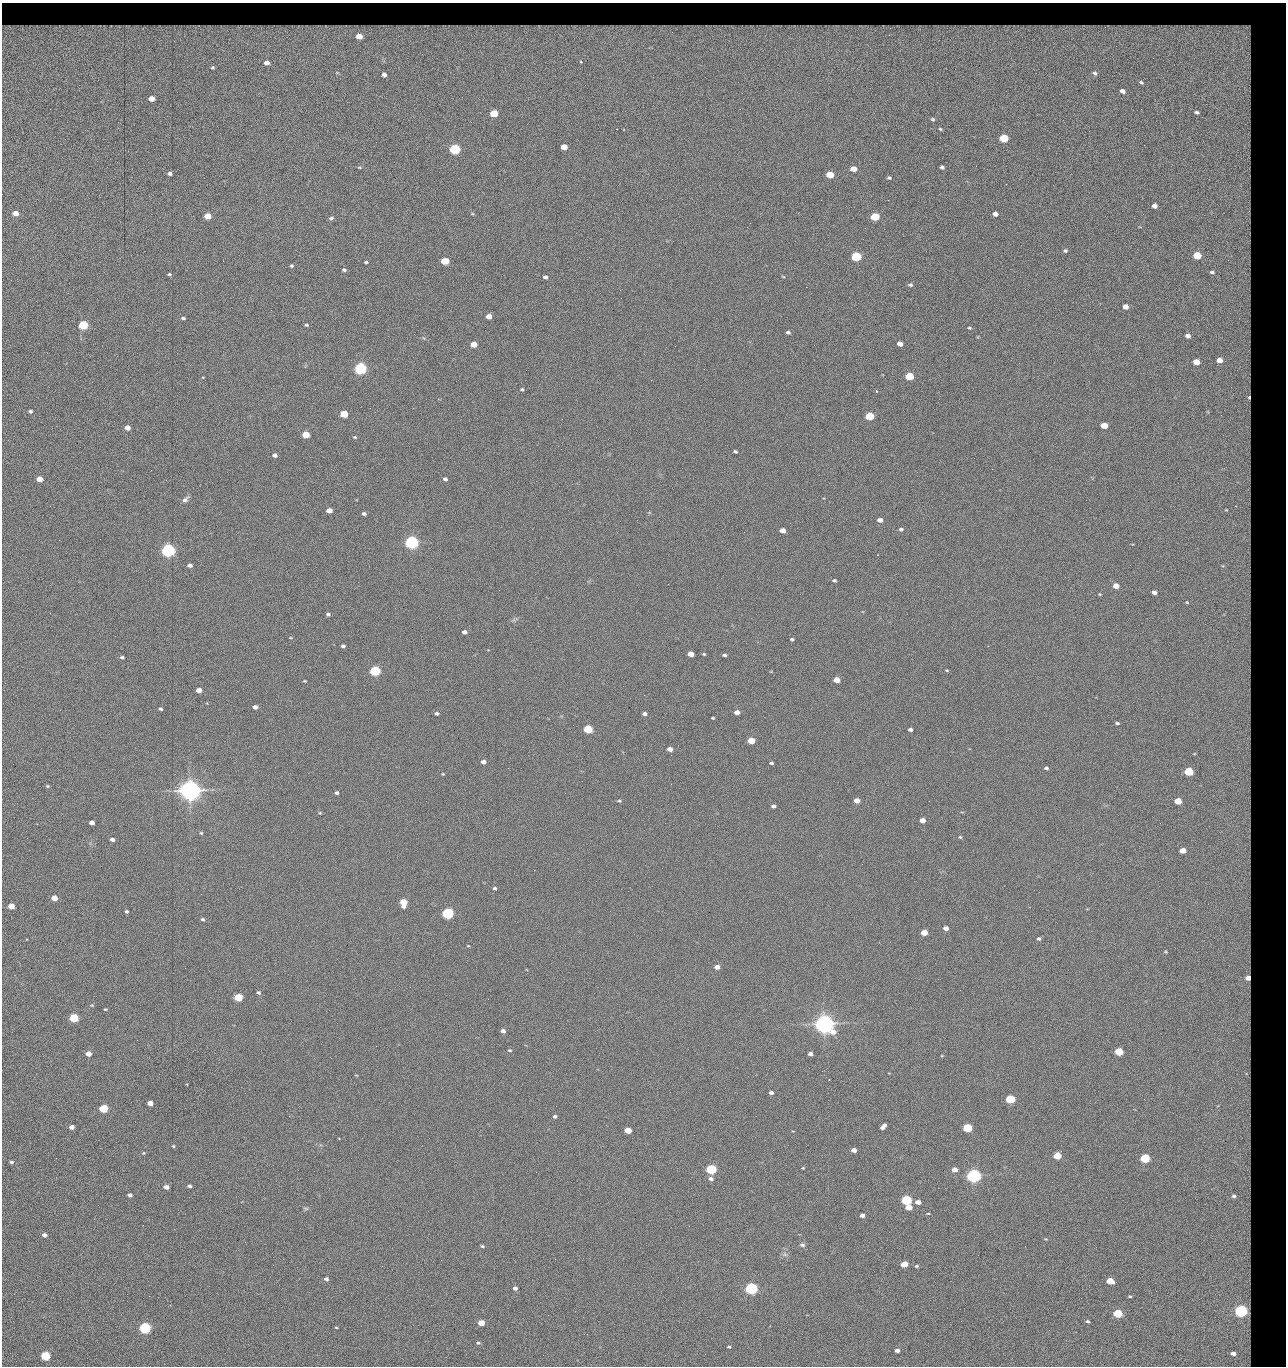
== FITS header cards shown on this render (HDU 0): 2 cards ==
NAXIS1  =                 1284 / length of data axis 1
NAXIS2  =                 1364 / length of data axis 2

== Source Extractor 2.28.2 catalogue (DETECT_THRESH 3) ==
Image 1284 x 1364 px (HDU 0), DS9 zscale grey, 1 PNG px = 1 image px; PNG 1288 x 1368 px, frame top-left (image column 1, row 1364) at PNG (2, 3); no overlay
Background 148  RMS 15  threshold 44.2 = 3 sigma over >= 5 px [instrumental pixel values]
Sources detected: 287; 1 with non-positive FLUX_AUTO (blend fragments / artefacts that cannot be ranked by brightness) is not listed; the other 286 listed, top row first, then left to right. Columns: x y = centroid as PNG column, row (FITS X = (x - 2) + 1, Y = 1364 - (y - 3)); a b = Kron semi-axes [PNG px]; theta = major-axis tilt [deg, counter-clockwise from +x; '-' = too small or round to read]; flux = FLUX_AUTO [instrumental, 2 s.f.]
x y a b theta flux
777 26 12 3 5 3.3e+03
898 26 9 3 -4 1.9e+03
9 27 10 4 -4 3.6e+03
37 27 5 3 - 1.4e+03
71 27 10 5 14 3.3e+03
92 27 11 4 -17 1.8e+03
111 27 5 4 - 1.3e+03
128 27 8 3 -17 2.8e+03
249 27 13 3 0 4.3e+03
340 27 20 4 3 5.8e+03
385 27 11 4 -18 2.6e+03
404 27 7 3 7 2.3e+03
426 27 7 3 -12 1.9e+03
444 27 10 5 -34 9.3e+02
470 27 10 4 1 4.1e+03
491 27 7 4 -24 2.3e+03
564 27 4 2 - 9.8e+02
574 27 6 4 -10 2.2e+03
692 27 8 5 61 2.0e+02
708 27 7 4 -34 1.4e+03
729 27 16 3 -5 4.9e+03
751 27 8 4 -49 7.5e+02
810 27 9 4 3 3.9e+03
862 27 15 5 3 6.2e+03
979 27 13 4 2 3.8e+03
1015 27 8 4 3 2.8e+03
1110 27 15 3 -3 6.0e+03
55 28 5 4 - 2.2e+03
118 28 6 5 - 1.9e+03
144 28 7 5 22 3.1e+03
159 28 12 4 -3 5.2e+03
222 28 6 4 -40 2.2e+03
285 28 20 6 6 7.7e+03
526 28 9 6 -31 3.1e+03
538 28 11 6 -4 4.7e+03
607 28 17 5 6 8.0e+03
662 28 14 6 7 4.6e+03
835 28 8 5 -6 3.7e+03
919 28 8 5 6 3.9e+03
937 28 7 6 - 2.0e+03
962 28 11 4 32 2.9e+03
1006 28 7 6 - 2.9e+03
1028 28 6 4 79 1.7e+03
1067 28 22 6 2 9.7e+03
359 36 12 8 -72 2.2e+04
1224 52 84 57 -41 3.3e+05
1153 58 3 2 - 7.8e+02
581 62 3 3 - 1.3e+03
266 63 5 4 - 4.6e+03
212 67 3 2 - 8.5e+02
1095 73 4 2 - 1.1e+03
384 75 4 3 - 2.3e+03
1141 82 3 2 - 1.0e+03
1122 91 5 3 - 3.7e+03
151 99 5 4 - 1.3e+04
1197 112 6 4 -15 2.1e+03
494 113 5 4 - 4.2e+04
933 119 5 4 - 1.5e+03
940 129 4 3 - 1.3e+03
1004 138 5 5 - 6.2e+04
1144 145 2 2 - 7.3e+02
564 147 5 4 - 1.5e+04
455 149 6 5 - 1.6e+05
359 167 6 3 7 1.0e+03
942 167 4 4 - 2.1e+03
853 169 5 4 - 1.2e+04
170 174 5 4 - 2.4e+03
830 175 5 4 - 2.8e+04
889 178 4 3 - 1.4e+03
1006 184 2 2 - 1.3e+03
821 200 2 2 - 1.5e+03
888 200 2 2 - 1.2e+04
1154 206 5 4 - 6.4e+03
15 213 5 4 - 1.0e+04
472 214 5 3 - 8.4e+02
995 214 5 4 - 5.5e+03
207 216 5 4 - 2.0e+04
875 217 5 4 - 5.3e+04
331 218 6 5 - 2.0e+03
1065 251 5 4 - 1.7e+03
1197 255 5 4 - 4.3e+04
856 256 5 5 - 1.0e+05
1228 260 3 3 - 7.4e+02
445 261 5 4 - 4.1e+04
366 262 3 3 - 1.3e+03
291 266 4 4 - 1.5e+03
344 270 5 4 - 1.7e+03
1212 272 6 5 - 2.3e+03
169 274 4 3 - 1.4e+03
783 276 5 3 - 8.6e+02
545 277 4 4 - 2.7e+03
910 285 5 4 - 1.8e+03
806 287 2 2 - 1.8e+04
1125 307 5 4 - 7.8e+03
489 316 5 4 - 9.5e+03
183 318 5 3 - 1.8e+03
83 325 5 5 - 1.0e+05
306 325 5 4 - 1.4e+03
969 328 4 3 - 1.2e+03
788 332 4 3 - 2.1e+03
1188 336 5 4 - 4.2e+03
474 344 5 4 - 1.6e+04
900 344 5 4 - 7.7e+03
675 346 2 2 - 2.1e+03
1220 360 5 4 - 1.1e+04
1196 362 5 4 - 1.7e+04
361 369 5 5 - 3.0e+05
909 376 5 4 - 5.9e+04
202 377 3 3 - 4.1e+03
315 389 2 2 - 1.6e+03
522 389 4 3 - 1.3e+03
876 391 4 3 - 1.0e+03
1249 397 4 3 - 1.4e+03
30 411 4 3 - 1.8e+03
344 414 5 4 - 3.7e+04
1221 415 3 2 - 1.1e+03
870 416 5 4 - 6.1e+04
1104 426 5 4 - 1.9e+04
127 428 5 4 - 8.3e+03
306 435 5 4 - 2.9e+04
355 437 5 4 - 1.3e+03
735 451 4 3 - 1.5e+03
275 455 5 4 - 3.8e+03
974 458 2 2 - 2.1e+03
151 470 2 2 - 1.7e+03
39 479 5 4 - 1.2e+04
445 479 5 4 - 2.5e+03
185 499 11 6 45 3.2e+03
50 506 2 2 - 6.7e+02
329 510 5 4 - 1.0e+04
1226 510 4 4 - 1.0e+03
364 514 4 3 - 2.4e+03
880 520 5 4 - 5.7e+03
901 529 5 4 - 1.9e+03
783 530 5 4 - 8.9e+03
412 542 5 5 - 5.1e+05
168 550 5 5 - 5.4e+05
878 555 2 2 - 5.6e+02
190 565 5 4 - 4.0e+03
834 580 5 3 - 1.7e+03
1116 586 5 4 - 1.4e+04
1154 592 4 4 - 4.0e+03
1100 594 3 3 - 9.2e+02
1187 602 4 4 - 8.8e+02
328 614 4 4 - 2.0e+03
464 632 4 4 - 4.2e+03
792 639 4 3 - 1.7e+03
343 646 4 3 - 2.2e+03
691 654 5 4 - 1.0e+04
704 654 5 3 - 1.1e+03
724 655 5 3 - 1.8e+03
122 657 4 3 - 1.9e+03
947 670 4 3 - 9.2e+02
375 671 5 5 - 1.6e+05
837 680 5 4 - 1.4e+04
305 681 4 3 - 8.9e+02
199 690 5 4 - 7.5e+03
644 695 2 2 - 2.3e+03
255 707 4 4 - 4.2e+03
160 709 4 3 - 1.8e+03
737 712 5 4 - 6.1e+03
437 713 4 3 - 2.4e+03
645 714 5 3 - 2.7e+03
713 718 4 3 - 9.7e+02
1117 723 4 3 - 1.6e+03
588 729 5 4 - 6.8e+04
910 730 4 3 - 2.6e+03
751 741 5 4 - 2.7e+04
670 749 5 4 - 7.5e+03
671 755 2 2 - 4.6e+02
483 762 4 4 - 4.2e+03
771 763 4 3 - 1.6e+03
508 768 2 2 - 2.1e+03
1046 768 4 4 - 2.1e+03
1189 771 5 4 - 7.8e+04
443 774 4 3 - 7.8e+02
671 784 2 2 - 1.6e+03
48 786 5 4 - 1.2e+03
190 791 7 6 - 1.5e+06
336 793 4 3 - 2.3e+03
619 801 5 3 - 1.3e+03
857 801 5 4 - 1.1e+04
1178 801 5 4 - 2.5e+04
773 806 4 3 - 3.0e+03
320 813 4 3 - 8.7e+02
922 820 5 4 - 8.2e+03
92 822 4 4 - 6.8e+03
201 833 4 4 - 1.1e+03
960 837 4 4 - 1.2e+03
112 839 4 3 - 3.8e+03
1183 850 5 4 - 1.6e+04
495 888 3 3 - 1.7e+03
54 898 5 4 - 1.2e+04
403 902 6 5 - 2.8e+04
11 906 5 4 - 1.7e+04
126 911 4 3 - 1.7e+03
448 913 5 5 - 2.4e+05
203 919 5 4 - 1.6e+03
946 928 5 4 - 5.8e+03
924 932 5 4 - 1.9e+04
1039 939 5 4 - 2.2e+03
468 946 3 2 - 7.3e+02
717 967 5 4 - 6.4e+03
1248 978 5 4 - 7.7e+03
258 993 5 4 - 2.0e+03
238 997 5 4 - 6.2e+04
488 999 2 2 - 1.3e+03
92 1005 6 4 11 1.1e+03
105 1009 4 3 - 9.5e+02
74 1018 5 4 - 7.8e+04
824 1024 7 6 - 1.2e+06
503 1031 4 4 - 4.1e+03
376 1046 2 2 - 3.5e+03
510 1050 5 4 - 1.1e+03
1119 1052 5 4 - 4.9e+04
88 1054 5 4 - 1.1e+04
810 1054 4 4 - 3.9e+03
822 1071 2 2 - 9.5e+02
1246 1074 7 6 - 1.5e+03
1210 1080 2 2 - 1.3e+03
771 1093 4 3 - 3.1e+03
1010 1099 5 4 - 9.0e+04
1144 1099 2 2 - 1.7e+03
150 1103 5 4 - 1.2e+04
103 1108 5 4 - 6.6e+04
555 1116 4 3 - 1.9e+03
71 1127 4 4 - 5.6e+03
883 1127 7 4 49 5.0e+03
967 1128 5 4 - 7.5e+04
628 1130 5 4 - 2.1e+04
694 1135 2 2 - 5.8e+02
339 1138 2 2 - 7.2e+02
173 1146 5 4 - 1.2e+03
854 1150 5 4 - 6.9e+03
143 1153 4 4 - 1.0e+03
1057 1156 5 4 - 3.3e+04
56 1158 2 2 - 1.8e+03
1145 1158 5 4 - 1.0e+05
11 1162 5 4 - 1.7e+03
803 1168 3 3 - 8.6e+02
711 1169 5 4 - 1.5e+05
955 1170 4 4 - 7.8e+03
536 1172 2 2 - 6.2e+02
974 1176 5 5 - 6.2e+05
711 1179 7 5 -4 3.4e+03
1052 1182 2 2 - 1.2e+03
189 1186 4 3 - 2.4e+03
166 1187 5 4 - 4.8e+03
130 1195 4 4 - 3.7e+03
1234 1196 8 7 - 4.3e+03
906 1200 5 4 - 1.5e+05
918 1202 5 4 - 6.8e+03
909 1207 5 4 - 1.7e+04
306 1208 8 4 -9 1.4e+03
928 1213 4 3 - 8.5e+02
862 1215 4 4 - 4.6e+03
44 1235 4 4 - 4.3e+03
1046 1239 4 3 - 7.9e+02
245 1242 3 2 - 1.6e+03
802 1245 7 5 -10 2.4e+03
482 1246 5 3 - 1.4e+03
785 1254 7 6 - 2.8e+03
441 1260 2 2 - 5.7e+03
904 1264 5 4 - 2.0e+04
273 1265 2 2 - 1.2e+03
382 1266 2 2 - 3.7e+03
916 1266 5 4 - 1.6e+03
326 1279 5 4 - 3.0e+03
1110 1281 5 4 - 2.7e+04
515 1288 4 4 - 3.2e+03
751 1288 5 5 - 3.1e+05
1130 1296 4 3 - 1.1e+03
1241 1311 6 5 - 3.7e+05
1118 1313 5 4 - 8.0e+04
961 1321 2 2 - 1.9e+03
1088 1321 4 3 - 1.7e+03
481 1323 5 4 - 1.8e+04
336 1327 3 2 - 8.5e+02
145 1328 5 5 - 2.4e+05
587 1334 2 2 - 5.9e+02
478 1343 5 4 - 1.5e+03
729 1347 4 3 - 1.2e+03
897 1350 5 3 - 4.2e+03
1233 1353 8 6 -2 8.0e+03
543 1355 2 2 - 2.2e+03
45 1356 5 4 - 9.4e+04
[1 non-positive-flux detection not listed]

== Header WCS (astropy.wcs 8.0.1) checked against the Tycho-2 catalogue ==
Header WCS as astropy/WCSLIB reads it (CRVAL/CRPIX/CD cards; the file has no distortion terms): RA---TAN/DEC--TAN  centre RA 15:41:43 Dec +51:58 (235.43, +51.97 deg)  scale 1.26 arcsec/px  FOV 26.9' x 28.5'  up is +92 deg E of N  parity flipped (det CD > 0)
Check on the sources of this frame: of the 60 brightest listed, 10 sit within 2.0 arcsec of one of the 12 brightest Tycho-2 stars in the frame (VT <= 12.29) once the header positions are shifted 0.60 arcsec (0.60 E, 0.07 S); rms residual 0.92 arcsec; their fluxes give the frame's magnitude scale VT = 25.21 - 2.5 log10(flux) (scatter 0.24 mag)
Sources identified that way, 10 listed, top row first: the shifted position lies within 2.0 arcsec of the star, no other Tycho-2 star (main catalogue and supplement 1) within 4.0 arcsec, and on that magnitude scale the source's flux lands within +1.5 / -3 mag of the star's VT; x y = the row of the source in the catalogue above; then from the Tycho-2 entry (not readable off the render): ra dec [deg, ICRS J2000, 3 dp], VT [Tycho-2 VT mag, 2 dp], TYC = Tycho-2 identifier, HIP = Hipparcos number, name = IAU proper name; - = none
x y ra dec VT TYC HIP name
361 369 235.614 +52.064 11.61 3489-1132-1 - -
412 542 235.514 +52.049 11.19 3489-1407-1 - -
190 791 235.378 +52.130 9.31 3489-1322-1 76850 -
448 913 235.303 +52.042 11.52 3489-958-1 - -
824 1024 235.232 +51.912 9.59 3489-824-1 - -
974 1176 235.143 +51.862 10.97 3489-1016-1 - -
906 1200 235.131 +51.886 12.29 3489-908-1 - -
751 1288 235.084 +51.941 11.45 3489-1346-1 - -
1241 1311 235.062 +51.771 11.53 3489-1453-1 - -
145 1328 235.075 +52.152 11.74 3489-912-1 - -